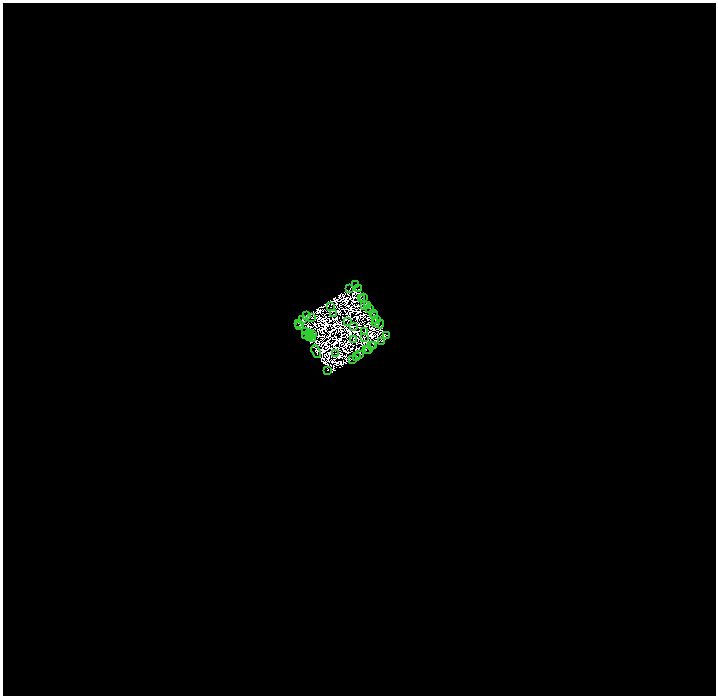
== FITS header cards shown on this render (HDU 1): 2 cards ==
NAXIS1  =                 1427
NAXIS2  =                 1387

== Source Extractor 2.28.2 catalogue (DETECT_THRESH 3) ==
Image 1427 x 1387 px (HDU 1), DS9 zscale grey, zoomed out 1/2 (1 PNG px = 2 x 2 image px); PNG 718 x 698 px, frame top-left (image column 2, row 1386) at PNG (3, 3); each listed source drawn as its Kron ellipse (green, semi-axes under 4 px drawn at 4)
Background 0.274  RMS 1.8e-04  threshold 5.32e-04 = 3 sigma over >= 5 px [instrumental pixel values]
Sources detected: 134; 91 cannot appear on this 1/2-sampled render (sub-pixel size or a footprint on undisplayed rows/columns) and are neither listed nor drawn; the other 43 listed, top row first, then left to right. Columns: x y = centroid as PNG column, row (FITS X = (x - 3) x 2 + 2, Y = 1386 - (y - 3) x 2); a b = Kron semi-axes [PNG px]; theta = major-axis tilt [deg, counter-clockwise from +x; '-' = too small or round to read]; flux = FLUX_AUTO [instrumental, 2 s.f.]
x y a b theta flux
356 284 2 1 - 14
350 288 2 1 - 6.5
359 289 2 1 - 20
363 297 2 1 - 5.6
362 298 2 1 - 7.6
368 305 3 1 - 9.7
365 306 3 1 - 2.4
330 307 2 1 - 12
370 308 4 2 - 31
334 314 3 1 - 7
374 314 2 1 - 10
375 315 2 1 - 24
307 316 3 2 - 2.4
311 318 2 1 - 9
303 319 2 1 - 1.5
377 320 3 2 - 11
347 322 2 1 - 8.3
298 323 2 1 - 8.6
375 323 2 1 - 14
380 324 4 3 - 56
299 325 3 2 - 29
353 326 2 1 - 1.3
306 331 3 1 - 4.4
365 331 2 1 - 25
309 333 2 1 - 11
306 335 2 1 - 10
313 335 2 1 - 1.2
386 335 3 1 - 7.3
309 336 2 1 - 3.8
312 338 2 1 - 17
364 338 3 1 - 2.3
354 340 2 1 - 2.1
382 341 3 2 - 40
374 345 3 2 - 33
372 346 2 1 - 3.6
369 349 2 1 - 13
366 350 3 1 - 35
316 352 7 2 -70 54
336 353 2 1 - 18
359 354 3 2 - 44
357 357 2 1 - 15
352 359 2 1 - 4.4
327 370 2 1 - 43
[91 sub-pixel or undisplayed-footprint detections neither listed nor drawn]